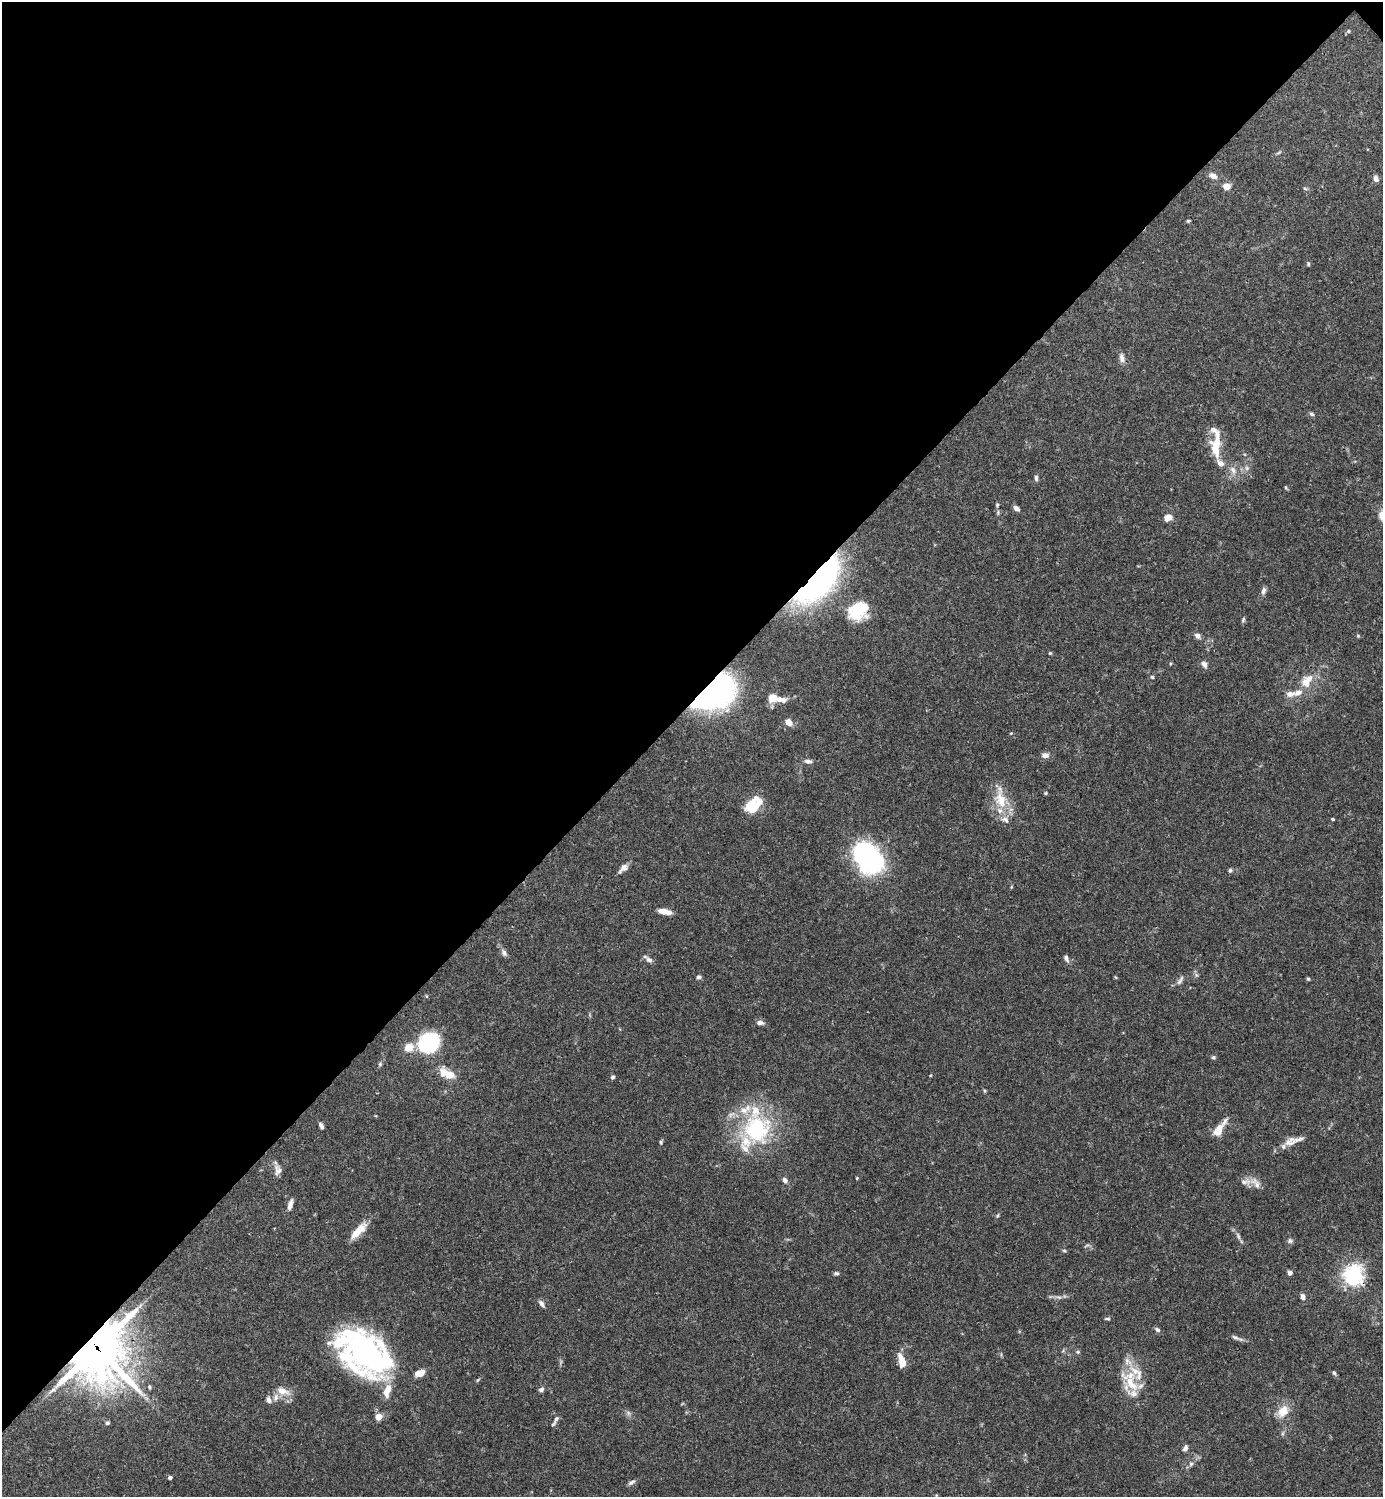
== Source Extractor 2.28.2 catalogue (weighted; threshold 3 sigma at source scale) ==
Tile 2 of 4 x 4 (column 2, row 1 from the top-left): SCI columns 1681-3061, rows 4485-5979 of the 5982 x 5983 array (HDU 1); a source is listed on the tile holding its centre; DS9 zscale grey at full resolution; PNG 1385 x 1499 px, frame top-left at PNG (2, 2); no overlay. Shown black and unused: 47% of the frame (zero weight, under 3 of 4 exposures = <1% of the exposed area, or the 3 px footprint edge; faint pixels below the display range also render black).
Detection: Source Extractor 2.28.2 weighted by HDU 2 'WHT'; one run over the whole footprint, this tile lists its part. Background 0.0643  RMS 0.0032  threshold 0.0143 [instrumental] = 3 sigma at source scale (4.5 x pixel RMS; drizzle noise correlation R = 1.50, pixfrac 1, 0.05/0.05 arcsec/px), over >= 5 px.
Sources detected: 122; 1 inside a brighter object's white glare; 1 long thin detection or spike segment (spike, bleed or trail) — not listed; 22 inside a brighter listed object's ellipse — not listed separately; the other 98 listed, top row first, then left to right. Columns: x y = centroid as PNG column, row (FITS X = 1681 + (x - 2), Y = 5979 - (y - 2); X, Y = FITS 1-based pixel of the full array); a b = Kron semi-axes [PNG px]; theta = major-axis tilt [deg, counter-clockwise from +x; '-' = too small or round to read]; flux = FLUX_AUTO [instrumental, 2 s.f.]
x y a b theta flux
1348 31 5 4 - 0.4
1213 176 10 7 -26 1.7
1376 179 8 6 -66 1.3
1226 186 5 4 - 6.6
1305 189 6 4 -20 0.4
1188 221 5 3 - 0.41
1308 264 6 4 -71 0.41
1122 358 13 7 -80 1.4
1312 414 7 4 -27 0.56
1216 447 32 13 -90 7
1233 470 10 7 -69 1.6
1036 478 7 4 -89 0.81
997 505 5 4 - 0.35
1016 508 7 5 -37 1.3
1168 518 9 7 22 2.1
819 581 51 22 48 85
1263 591 10 6 74 1
858 610 22 18 35 13
1243 620 7 5 74 0.53
1198 636 7 6 - 1.3
1358 636 6 4 -18 0.35
1050 653 4 4 - 0.32
1204 664 9 6 -54 1.2
1152 677 4 4 - 0.44
1306 683 14 12 -74 3.7
713 693 31 19 34 140
1298 693 10 7 22 2.3
772 698 8 7 - 4.3
789 722 10 8 -48 1.9
1011 733 5 3 - 0.25
1045 755 9 6 -2 1.5
808 761 10 5 -5 1.2
1046 793 5 4 - 0.36
1001 800 29 15 -72 8.2
750 806 23 9 51 6
1333 819 3 3 - 0.66
869 858 27 18 -50 69
623 868 13 6 44 1.8
1230 870 6 4 69 0.5
664 911 15 6 -12 2.8
504 953 10 6 -64 1
1066 958 10 5 -70 0.96
649 960 11 6 -38 1.1
699 977 6 5 - 0.83
1115 977 5 3 - 0.29
1308 979 5 4 - 0.41
1180 980 16 5 58 1
760 1023 9 5 -7 1.3
429 1043 17 15 31 29
408 1047 5 5 - 12
1213 1057 5 5 - 0.57
380 1064 5 5 - 0.46
449 1075 10 8 -7 4
612 1077 5 5 - 0.73
321 1126 7 4 -58 0.92
757 1129 39 38 - 32
1219 1129 20 7 57 4.9
661 1142 5 4 - 0.44
1290 1143 19 8 9 3
278 1170 14 10 -84 2
857 1178 4 3 - 0.28
785 1180 8 5 -53 1.2
1256 1183 18 8 -46 2.4
290 1205 13 5 75 1.8
997 1216 6 4 71 0.45
358 1231 27 9 46 4.3
1238 1236 9 4 -66 0.89
1290 1241 7 5 -76 0.71
1064 1250 5 4 - 0.42
836 1273 6 5 - 0.6
1290 1273 4 4 - 1.8
1353 1275 7 7 - 130
1059 1297 8 5 -19 0.84
1303 1297 7 5 -70 1.3
542 1304 9 6 -52 1.1
1107 1318 8 3 0 0.49
1157 1330 7 5 -33 0.91
1235 1337 11 5 -21 0.97
98 1349 23 21 67 910
364 1351 51 32 -41 83
1078 1352 6 5 - 0.5
902 1361 16 7 -74 4.2
419 1373 10 6 20 3.1
1334 1373 6 4 -73 0.56
1131 1383 37 12 -51 8.7
149 1387 5 4 - 0.45
541 1389 6 5 - 0.87
282 1391 17 9 -19 3.4
268 1400 8 6 -59 1.3
1283 1411 17 12 54 4.5
628 1413 7 4 -71 0.67
378 1417 5 4 - 8
556 1419 11 6 59 1.1
107 1423 5 5 - 0.56
1185 1448 8 5 59 1
1191 1464 7 5 89 0.76
170 1478 4 4 - 0.92
631 1482 11 5 28 0.89
Overlapping masked pixels (flux is a lower limit): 4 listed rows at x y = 819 581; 713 693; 1353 1275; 98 1349